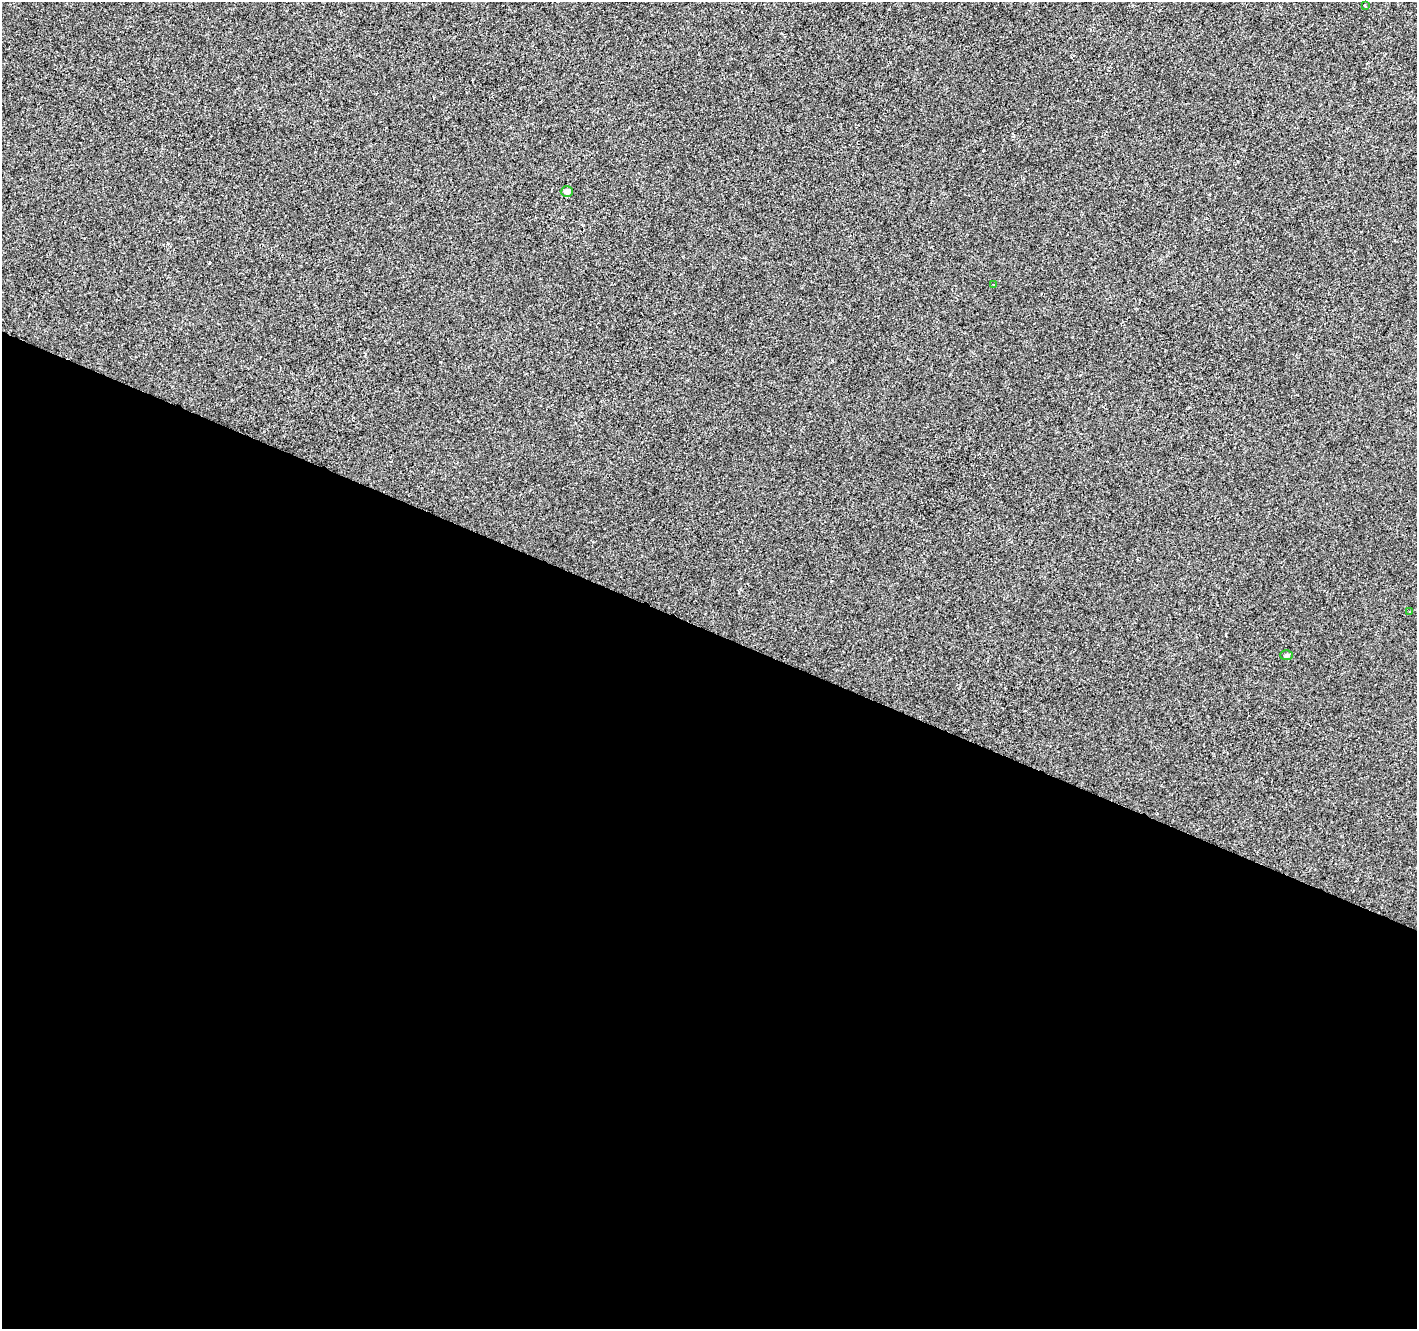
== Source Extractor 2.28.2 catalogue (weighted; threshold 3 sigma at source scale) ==
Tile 14 of 4 x 4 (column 2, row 4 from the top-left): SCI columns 1422-2836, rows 270-1596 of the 5667 x 5782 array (HDU 1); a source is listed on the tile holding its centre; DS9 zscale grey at full resolution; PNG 1419 x 1331 px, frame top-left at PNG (2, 2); each listed source drawn as its Kron ellipse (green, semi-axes under 4 px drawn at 4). Shown black and unused: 53% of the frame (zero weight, under 2 of 3 exposures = <1% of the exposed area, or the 3 px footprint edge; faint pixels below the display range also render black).
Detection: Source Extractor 2.28.2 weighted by HDU 2 'WHT'; one run over the whole footprint, this tile lists its part. Background -6.41e-04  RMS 0.0041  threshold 0.0186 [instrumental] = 3 sigma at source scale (4.5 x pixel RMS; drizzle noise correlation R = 1.50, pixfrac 1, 0.0396/0.0396 arcsec/px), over >= 5 px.
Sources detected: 5; all 5 listed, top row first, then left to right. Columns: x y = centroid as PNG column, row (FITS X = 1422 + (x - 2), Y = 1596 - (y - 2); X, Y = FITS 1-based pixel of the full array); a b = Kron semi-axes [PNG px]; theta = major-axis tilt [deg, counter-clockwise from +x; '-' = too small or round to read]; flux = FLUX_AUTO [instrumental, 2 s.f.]
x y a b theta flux
1365 6 3 2 - 0.36
567 192 6 5 - 2.4
994 285 3 2 - 0.42
1410 612 3 2 - 0.56
1286 655 6 5 - 0.69